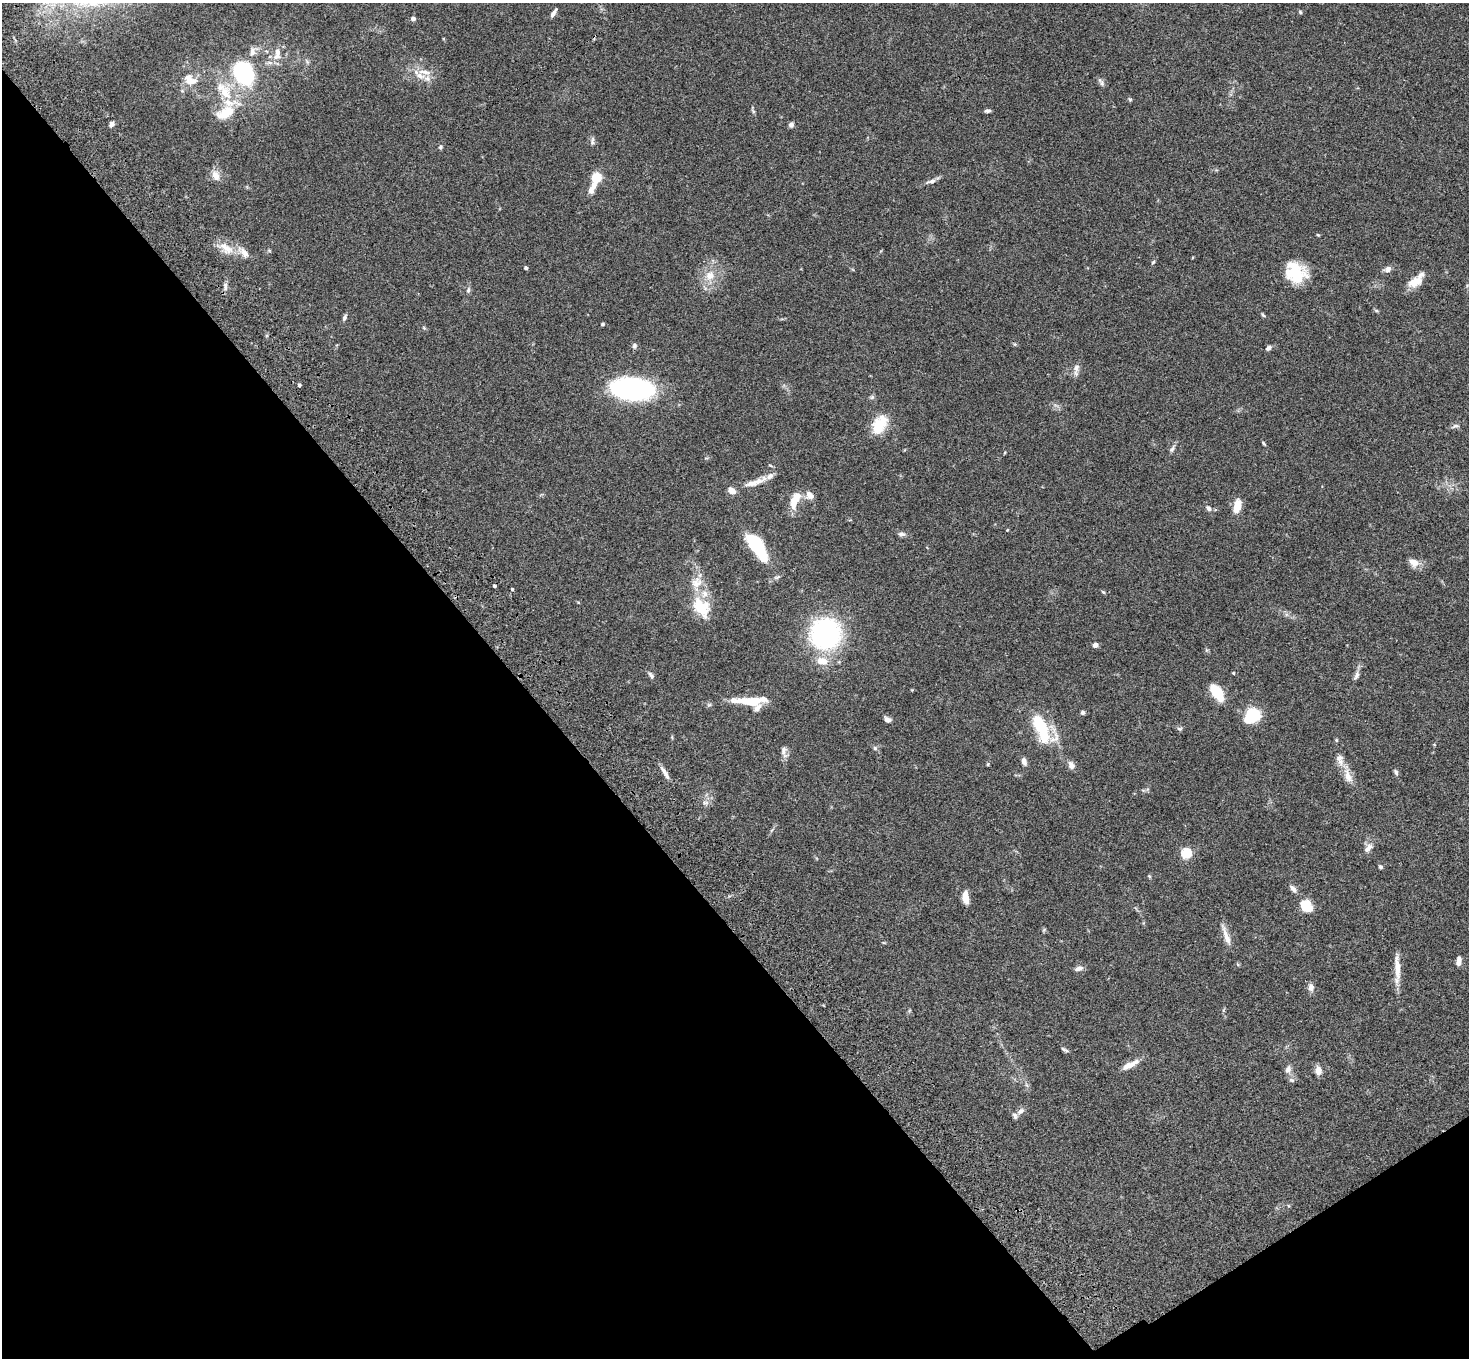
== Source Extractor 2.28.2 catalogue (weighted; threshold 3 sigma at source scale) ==
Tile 14 of 4 x 4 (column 2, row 4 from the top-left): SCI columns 1574-3040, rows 378-1733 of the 6077 x 6038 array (HDU 1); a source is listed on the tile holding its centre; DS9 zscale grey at full resolution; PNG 1471 x 1360 px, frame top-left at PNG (2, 3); no overlay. Shown black and unused: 38% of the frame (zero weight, under 3 of 4 exposures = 6% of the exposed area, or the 3 px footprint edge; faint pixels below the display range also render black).
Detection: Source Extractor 2.28.2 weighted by HDU 2 'WHT'; one run over the whole footprint, this tile lists its part. Background 0.0588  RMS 0.0053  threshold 0.024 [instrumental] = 3 sigma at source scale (4.5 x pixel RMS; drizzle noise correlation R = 1.50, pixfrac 1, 0.05/0.05 arcsec/px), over >= 5 px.
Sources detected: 121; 2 inside a brighter object's white glare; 1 cosmic-ray / hot-pixel residue — not listed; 14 inside a brighter listed object's ellipse — not listed separately; the other 104 listed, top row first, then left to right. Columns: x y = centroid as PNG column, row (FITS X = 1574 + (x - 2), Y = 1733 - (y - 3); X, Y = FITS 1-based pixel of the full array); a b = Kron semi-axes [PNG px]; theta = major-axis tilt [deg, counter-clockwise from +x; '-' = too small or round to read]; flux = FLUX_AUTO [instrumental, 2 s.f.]
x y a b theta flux
1300 12 5 4 - 0.64
553 13 12 4 58 2
413 19 5 5 - 1.8
252 52 14 8 79 3.1
277 54 19 9 80 5
243 74 22 17 -65 48
419 75 24 9 -38 6.5
189 80 18 12 -86 6.3
1101 82 14 5 -59 1.4
224 91 30 15 -52 15
1130 99 6 4 -1 0.67
987 111 7 4 3 1.2
226 112 28 13 29 13
111 124 6 5 - 1.9
791 125 5 5 - 1.8
592 141 12 4 87 1.2
440 147 6 5 - 0.89
216 175 15 9 -68 4
596 178 7 6 - 19
931 181 14 6 15 2.2
591 191 9 7 -87 2.5
1318 235 5 4 - 0.48
226 248 22 12 -39 7.6
1153 262 6 4 45 0.61
526 268 3 3 - 1.3
1388 269 9 7 31 2.5
1295 274 28 18 0 19
710 276 12 12 - 6.4
1415 282 19 11 30 7
225 286 12 5 -86 1.9
468 290 8 5 79 1.2
1376 310 6 4 -20 0.67
1263 315 6 4 -57 0.68
345 317 8 5 64 1.2
602 324 4 3 - 0.81
424 328 6 3 -19 0.57
1015 344 5 5 - 0.64
634 346 8 6 67 1.1
1269 348 7 5 32 1.7
1076 368 12 8 75 2.7
299 385 4 4 - 0.71
633 389 35 17 -6 110
872 397 7 4 45 0.91
880 424 25 16 60 12
1455 426 11 5 10 1.5
1264 443 7 3 -49 0.62
1172 449 10 5 64 1.4
770 476 28 8 25 4.4
751 483 19 8 11 4.7
732 491 8 6 -36 3.9
809 495 11 9 -57 3.4
795 500 22 10 66 8.5
1237 506 16 9 74 6.7
1209 508 8 6 -44 1.6
1007 530 4 3 - 0.4
901 534 9 6 3 1.6
757 546 29 11 -58 34
1414 562 13 9 -33 4.2
777 577 10 4 18 1.2
512 589 3 3 - 0.73
1103 592 5 4 - 0.63
701 607 29 19 -56 16
825 634 23 22 - 110
1095 645 5 4 - 2.2
1206 650 7 4 -89 0.73
822 661 15 10 -12 7
1233 673 4 4 - 0.41
651 675 10 5 -46 1.4
1356 676 15 6 65 2.2
1217 693 15 8 -56 18
748 701 31 8 -6 14
1082 713 5 5 - 1.1
1254 714 14 12 -46 16
887 719 9 6 -30 1.8
1042 729 33 15 -60 31
1179 729 7 5 -1 0.94
1336 740 5 4 - 0.57
875 748 6 6 - 1
784 750 14 8 80 2.5
1024 761 10 6 -76 2
988 764 5 4 - 0.61
1071 765 11 7 -66 2.5
1396 772 8 5 -67 1.1
665 773 19 5 -60 2.9
1348 776 24 10 -70 5.8
706 803 9 5 -5 1.6
1368 848 16 8 45 3.1
1186 854 5 5 - 37
1380 867 5 4 - 0.83
1149 876 5 4 - 0.53
1293 889 13 6 -47 2
966 897 13 6 -85 5.9
1307 908 15 8 -14 6
1226 936 28 6 -72 4.7
1458 961 11 5 81 2.3
1079 968 9 6 13 2.4
1397 968 40 7 -86 6.8
1311 987 10 8 -84 2.5
1064 1050 10 4 -28 1
1130 1065 24 7 26 5
1288 1070 11 8 67 2.3
1318 1070 8 6 -87 4.3
1292 1080 9 5 -27 1.1
1021 1111 11 7 36 2.3